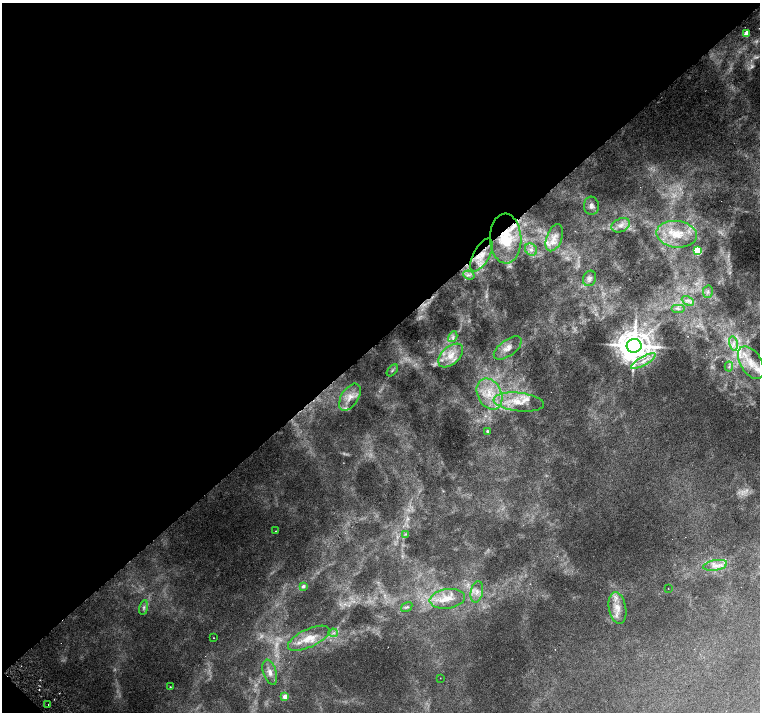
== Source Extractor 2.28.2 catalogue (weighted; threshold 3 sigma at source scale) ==
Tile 5 of 4 x 4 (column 1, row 2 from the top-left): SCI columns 1-1516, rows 2989-4407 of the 6067 x 6043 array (HDU 1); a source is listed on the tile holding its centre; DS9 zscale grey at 2 x 2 block average (1 PNG px = mean of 2 x 2 image px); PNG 762 x 714 px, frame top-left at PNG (2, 3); each listed source drawn as its Kron ellipse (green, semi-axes under 4 px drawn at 4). Shown black and unused: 48% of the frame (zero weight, under 3 of 6 exposures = <1% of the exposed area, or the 3 px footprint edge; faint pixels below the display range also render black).
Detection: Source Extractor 2.28.2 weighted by HDU 2 'WHT'; one run over the whole footprint, this tile lists its part. Background 0.00446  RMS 0.002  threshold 0.00821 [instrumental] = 3 sigma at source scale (4.09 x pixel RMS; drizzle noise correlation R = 1.36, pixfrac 0.8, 0.0396/0.0396 arcsec/px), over >= 5 px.
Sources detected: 68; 11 too faint to see at this stretch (2 x 2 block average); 2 cosmic-ray / hot-pixel residue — neither listed nor drawn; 10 inside a brighter listed object's ellipse — not listed separately; the other 45 listed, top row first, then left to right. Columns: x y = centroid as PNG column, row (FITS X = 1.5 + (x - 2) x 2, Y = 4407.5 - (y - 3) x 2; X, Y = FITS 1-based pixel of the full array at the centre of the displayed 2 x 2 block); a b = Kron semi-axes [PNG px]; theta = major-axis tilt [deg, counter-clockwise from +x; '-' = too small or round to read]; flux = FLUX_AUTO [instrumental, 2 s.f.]
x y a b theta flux
746 33 3 3 - 9.5
591 206 9 7 -86 2.2
621 225 9 6 24 2.7
677 234 20 13 -6 11
554 238 14 7 69 3.9
506 239 25 15 -88 15
531 250 6 5 - 1.7
697 251 3 3 - 29
481 255 18 8 61 6.4
469 275 6 3 -22 0.91
590 278 8 6 70 1.7
708 292 6 5 - 1.2
688 301 6 3 -26 1.1
679 309 7 2 0 0.49
453 337 6 3 60 0.95
733 343 7 3 -78 1.3
634 346 7 7 - 1000
508 348 16 8 36 4
451 355 15 8 42 5.6
643 361 14 4 29 3.2
751 363 18 10 -59 8.1
729 367 5 3 - 0.75
392 370 7 3 48 0.77
489 394 16 12 -64 10
350 397 15 8 57 5
519 402 25 9 -6 9.4
487 431 3 3 - 0.6
276 531 2 2 - 0.22
406 534 3 3 - 0.49
715 565 12 5 10 3.3
303 586 4 3 - 1.3
668 588 2 2 - 0.13
477 592 11 6 78 2.7
447 599 18 9 8 6
407 607 6 2 32 0.59
144 608 7 3 80 1
617 608 16 8 -79 5.3
333 633 4 3 - 0.86
213 638 2 2 - 0.15
309 638 22 9 25 6.9
270 672 13 6 -73 3
440 678 2 2 - 0.18
170 687 2 2 - 0.23
285 697 3 3 - 6.1
48 704 2 2 - 5.8
Overlapping masked pixels (flux is a lower limit): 2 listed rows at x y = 506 239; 481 255
Diffuse or blended objects may show on this block-average render without a row.